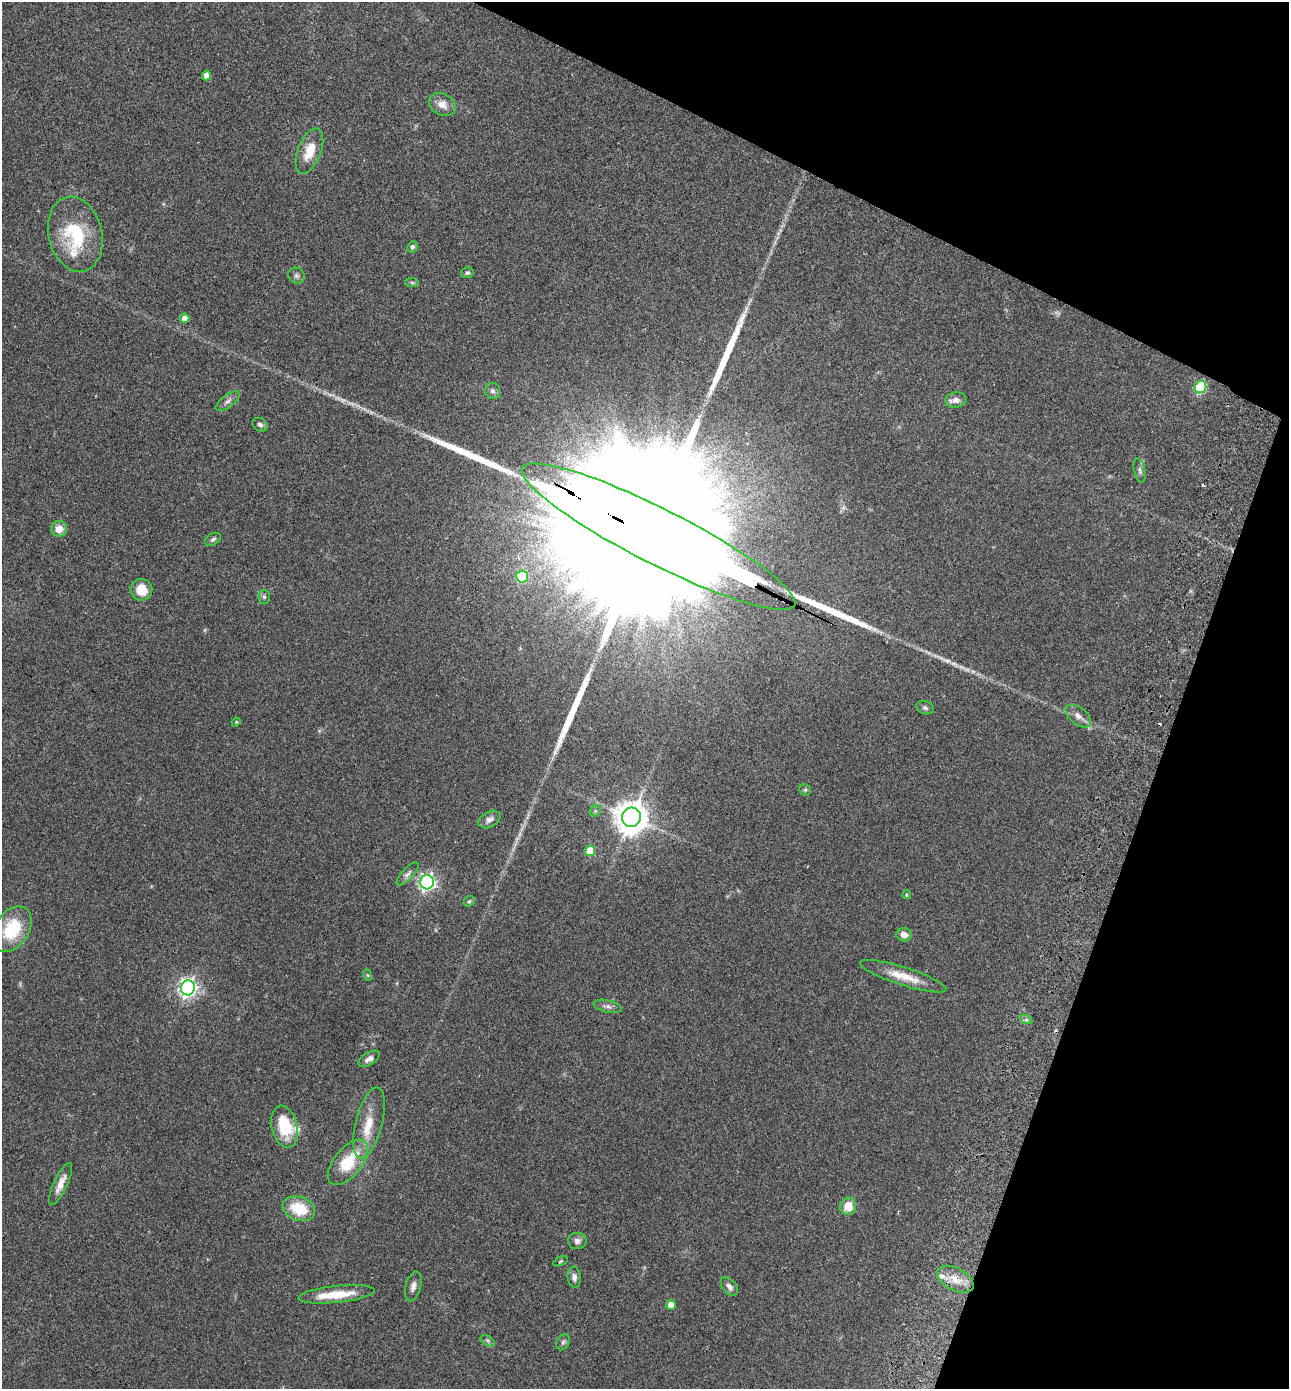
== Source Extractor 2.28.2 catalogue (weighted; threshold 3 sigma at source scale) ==
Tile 8 of 4 x 4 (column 4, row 2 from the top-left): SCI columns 4058-5344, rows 2804-4190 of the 5672 x 5603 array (HDU 1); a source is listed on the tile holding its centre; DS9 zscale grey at full resolution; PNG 1291 x 1391 px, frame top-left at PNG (2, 2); each listed source drawn as its Kron ellipse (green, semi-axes under 4 px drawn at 4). Shown black and unused: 19% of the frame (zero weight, under 2 of 3 exposures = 3% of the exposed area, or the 3 px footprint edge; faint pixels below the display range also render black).
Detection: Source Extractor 2.28.2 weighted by HDU 2 'WHT'; one run over the whole footprint, this tile lists its part. Background 0.0859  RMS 0.0077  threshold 0.0346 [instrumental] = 3 sigma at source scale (4.5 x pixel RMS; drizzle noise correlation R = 1.50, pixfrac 1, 0.05/0.05 arcsec/px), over >= 5 px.
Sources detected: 72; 2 too faint to see at this stretch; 1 inside a brighter object's white glare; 3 cosmic-ray / hot-pixel residue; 4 long thin detections or spike segments (spike, bleed or trail) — neither listed nor drawn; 5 inside a brighter listed object's ellipse — not listed separately; the other 57 listed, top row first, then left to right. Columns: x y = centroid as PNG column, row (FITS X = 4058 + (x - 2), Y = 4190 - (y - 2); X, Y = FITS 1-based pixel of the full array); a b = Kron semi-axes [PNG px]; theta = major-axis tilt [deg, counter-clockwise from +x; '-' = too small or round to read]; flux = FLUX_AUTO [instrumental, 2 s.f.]
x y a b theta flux
206 75 5 4 - 5.6
442 104 14 11 -27 7.3
309 151 24 11 69 16
75 234 38 27 -76 46
412 247 6 5 - 1.7
467 273 6 5 - 1.4
296 276 8 7 - 2.2
412 283 7 4 -2 1.2
185 318 5 4 - 5.6
1200 387 6 5 - 70
493 391 8 7 - 2.4
956 400 10 7 6 4.6
228 401 14 6 36 3.3
260 425 8 6 -32 2.2
1140 471 12 5 -77 2.2
59 529 8 8 - 7.9
658 537 152 27 -27 170000
213 539 8 5 33 1.8
522 576 6 6 - 47
141 590 11 11 - 13
264 597 7 5 89 1.6
925 708 9 6 -20 2
1078 716 15 8 -40 5
236 722 4 3 - 0.63
805 790 6 5 - 1.2
595 811 6 5 - 1.2
631 817 9 9 - 1500
489 819 12 7 29 3.7
590 851 5 5 - 25
408 874 15 5 47 3
427 882 7 7 - 240
906 895 4 4 - 0.98
469 901 6 5 - 1
12 929 25 17 56 36
904 935 8 6 -11 5.1
367 975 6 4 -71 0.88
903 976 45 9 -18 16
188 988 7 7 - 320
607 1006 14 6 -13 3.2
1026 1020 6 4 -19 1.5
369 1059 12 6 31 3.3
369 1123 36 13 76 17
285 1127 21 13 -77 33
348 1162 27 14 51 30
61 1184 23 7 65 7.7
848 1206 9 8 - 11
299 1209 17 11 -19 24
577 1241 9 8 - 3.1
561 1261 8 4 28 1
574 1277 11 6 -84 3.1
955 1279 20 11 -27 12
413 1286 15 7 74 4.2
729 1286 11 6 -51 3.3
336 1294 38 8 6 21
671 1305 5 4 - 10
488 1341 8 4 -32 1.6
563 1342 8 6 62 1.8
Overlapping masked pixels (flux is a lower limit): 2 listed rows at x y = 658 537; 955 1279